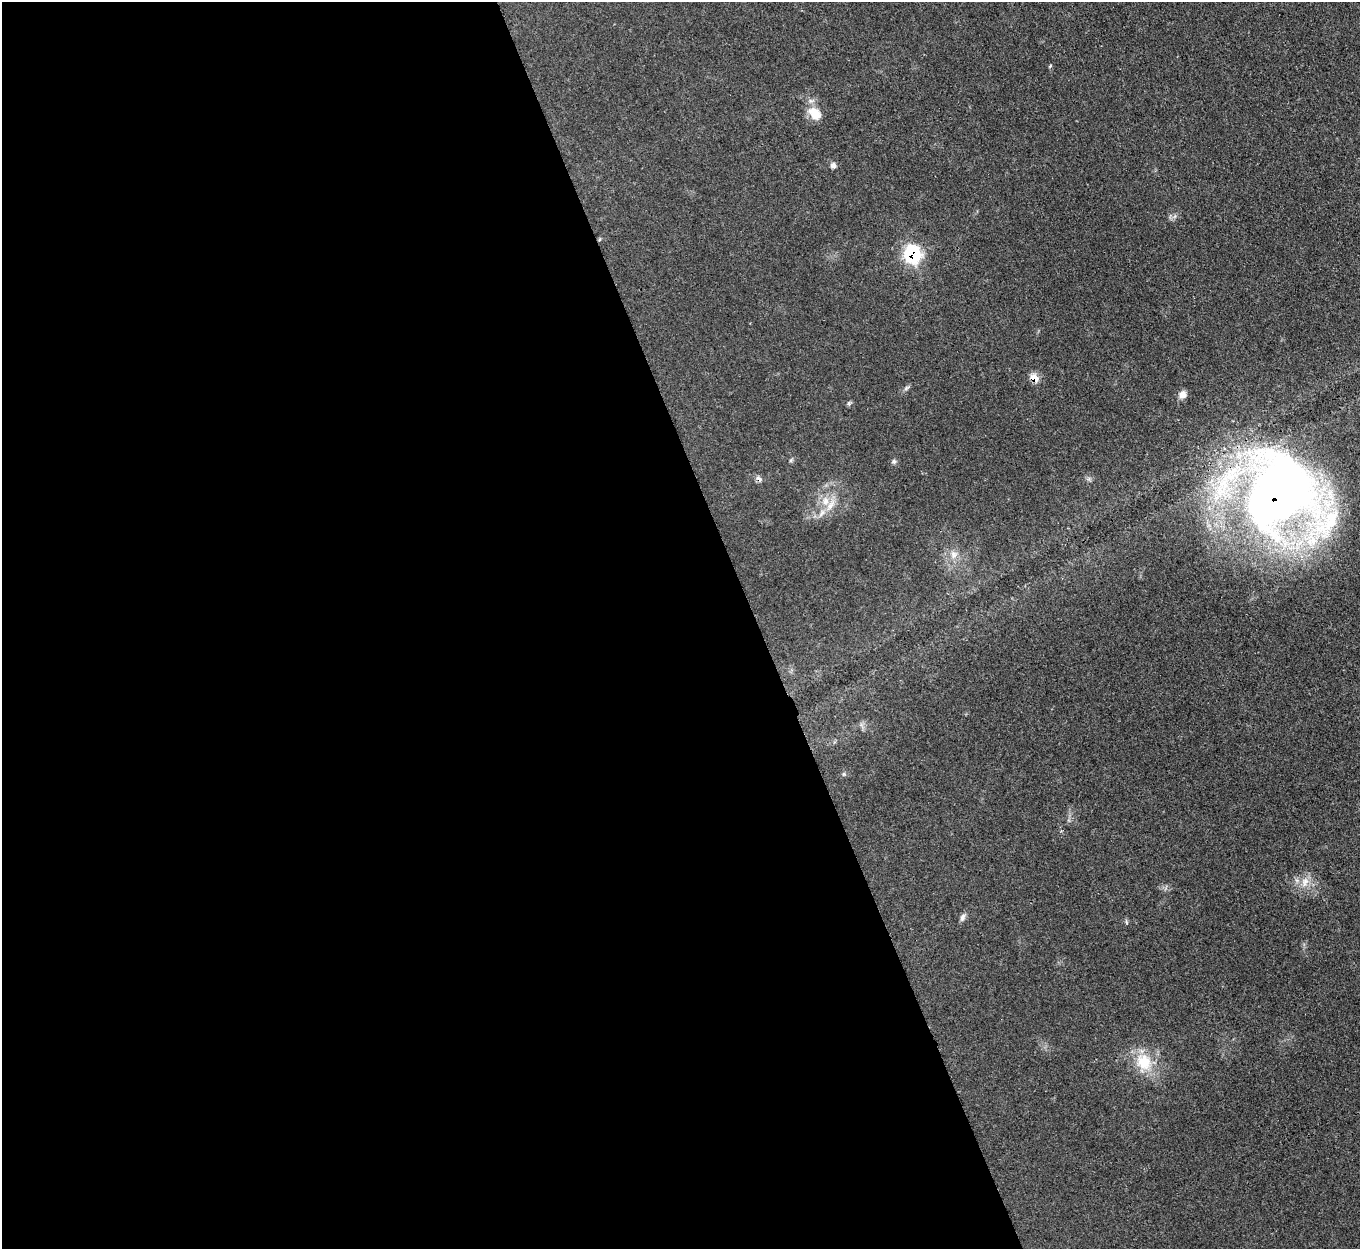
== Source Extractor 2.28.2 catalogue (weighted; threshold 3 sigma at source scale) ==
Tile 9 of 4 x 4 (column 1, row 3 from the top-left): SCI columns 1-1358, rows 1527-2773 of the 5432 x 5415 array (HDU 1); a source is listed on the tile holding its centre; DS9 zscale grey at full resolution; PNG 1362 x 1251 px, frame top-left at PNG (2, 2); no overlay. Shown black and unused: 56% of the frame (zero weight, under 3 of 4 exposures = <1% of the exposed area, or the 3 px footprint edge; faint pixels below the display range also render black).
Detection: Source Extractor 2.28.2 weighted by HDU 2 'WHT'; one run over the whole footprint, this tile lists its part. Background 0.0638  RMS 0.0063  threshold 0.0284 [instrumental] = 3 sigma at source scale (4.5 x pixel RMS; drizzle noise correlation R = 1.50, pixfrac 1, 0.05/0.05 arcsec/px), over >= 5 px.
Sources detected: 21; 2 inside a brighter listed object's ellipse — not listed separately; the other 19 listed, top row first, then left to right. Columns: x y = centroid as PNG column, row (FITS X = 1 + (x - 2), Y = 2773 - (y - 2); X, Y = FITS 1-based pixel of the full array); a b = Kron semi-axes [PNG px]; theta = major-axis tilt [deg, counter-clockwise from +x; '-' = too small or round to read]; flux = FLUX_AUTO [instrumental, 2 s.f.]
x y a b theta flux
1050 66 6 3 71 0.67
815 113 20 14 -47 9.8
833 165 7 6 - 2.5
600 239 6 3 71 0.68
912 254 9 8 - 98
1034 378 8 6 -34 10
906 388 9 4 36 1.4
1183 394 9 8 - 3.7
849 403 6 4 46 1.1
791 460 7 4 71 0.88
894 461 7 5 -1 1.3
759 479 10 6 -38 2.1
1280 495 80 69 -44 640
825 501 13 9 83 6.9
954 555 10 10 - 4.2
844 774 6 4 89 0.89
1305 882 17 7 77 5.4
962 917 10 6 68 2.1
1144 1062 25 22 -61 21
Overlapping masked pixels (flux is a lower limit): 4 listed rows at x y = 912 254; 1034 378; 759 479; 1280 495